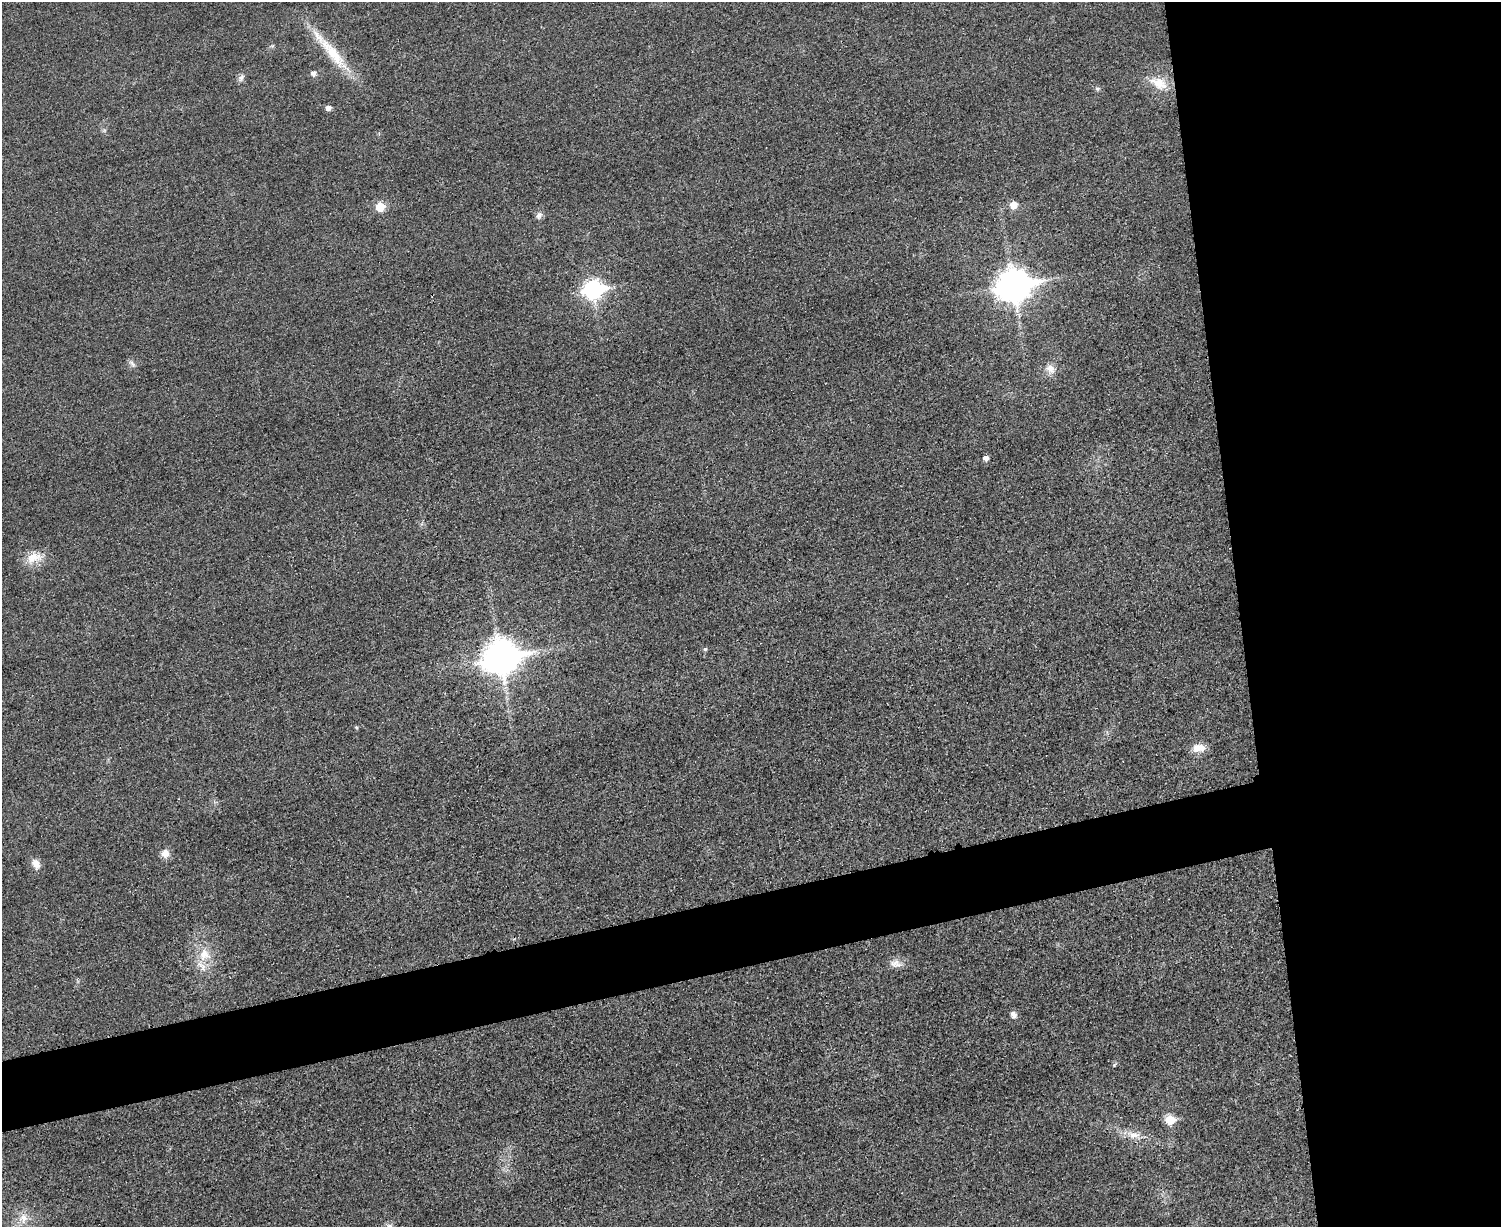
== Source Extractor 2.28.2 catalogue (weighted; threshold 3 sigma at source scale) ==
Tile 6 of 3 x 4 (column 3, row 2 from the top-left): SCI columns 3149-4647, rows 2468-3692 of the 4919 x 4934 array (HDU 1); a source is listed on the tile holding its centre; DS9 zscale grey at full resolution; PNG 1503 x 1229 px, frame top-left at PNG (2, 2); no overlay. Shown black and unused: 22% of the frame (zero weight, under 3 of 4 exposures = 2% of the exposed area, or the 3 px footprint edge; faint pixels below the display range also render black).
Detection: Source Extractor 2.28.2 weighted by HDU 2 'WHT'; one run over the whole footprint, this tile lists its part. Background 0.0153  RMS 0.0057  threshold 0.0258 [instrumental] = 3 sigma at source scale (4.5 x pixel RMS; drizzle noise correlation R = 1.50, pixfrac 1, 0.05/0.05 arcsec/px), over >= 5 px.
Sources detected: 30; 1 inside a brighter listed object's ellipse — not listed separately; the other 29 listed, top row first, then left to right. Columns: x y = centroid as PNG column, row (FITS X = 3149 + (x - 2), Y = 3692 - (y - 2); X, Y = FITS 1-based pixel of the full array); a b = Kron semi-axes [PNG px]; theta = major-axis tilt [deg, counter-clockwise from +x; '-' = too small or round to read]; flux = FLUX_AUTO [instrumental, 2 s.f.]
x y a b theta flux
272 46 6 4 19 0.78
333 53 62 13 -51 25
313 73 6 5 - 2.3
241 78 11 6 59 2.2
1158 83 25 14 -26 12
1098 89 7 5 2 1.1
328 108 5 5 - 3.1
1014 205 6 6 - 8.1
380 207 6 6 - 16
539 215 9 8 - 2.5
1014 285 13 10 12 970
593 289 9 8 - 220
132 363 11 6 -44 2
1050 369 14 11 -41 5.1
986 458 5 5 - 2.9
34 557 25 14 14 9.6
705 649 5 5 - 0.85
501 656 13 11 12 1100
356 727 5 4 - 0.71
1198 748 17 9 5 7.2
165 853 10 10 - 4.3
36 864 12 9 -63 5
204 955 18 16 -48 11
896 964 18 10 -10 4.4
1014 1015 9 7 -68 2.9
1114 1065 6 4 46 0.81
1170 1120 6 6 - 21
1134 1135 19 9 -6 6.7
23 1218 15 12 89 7.7